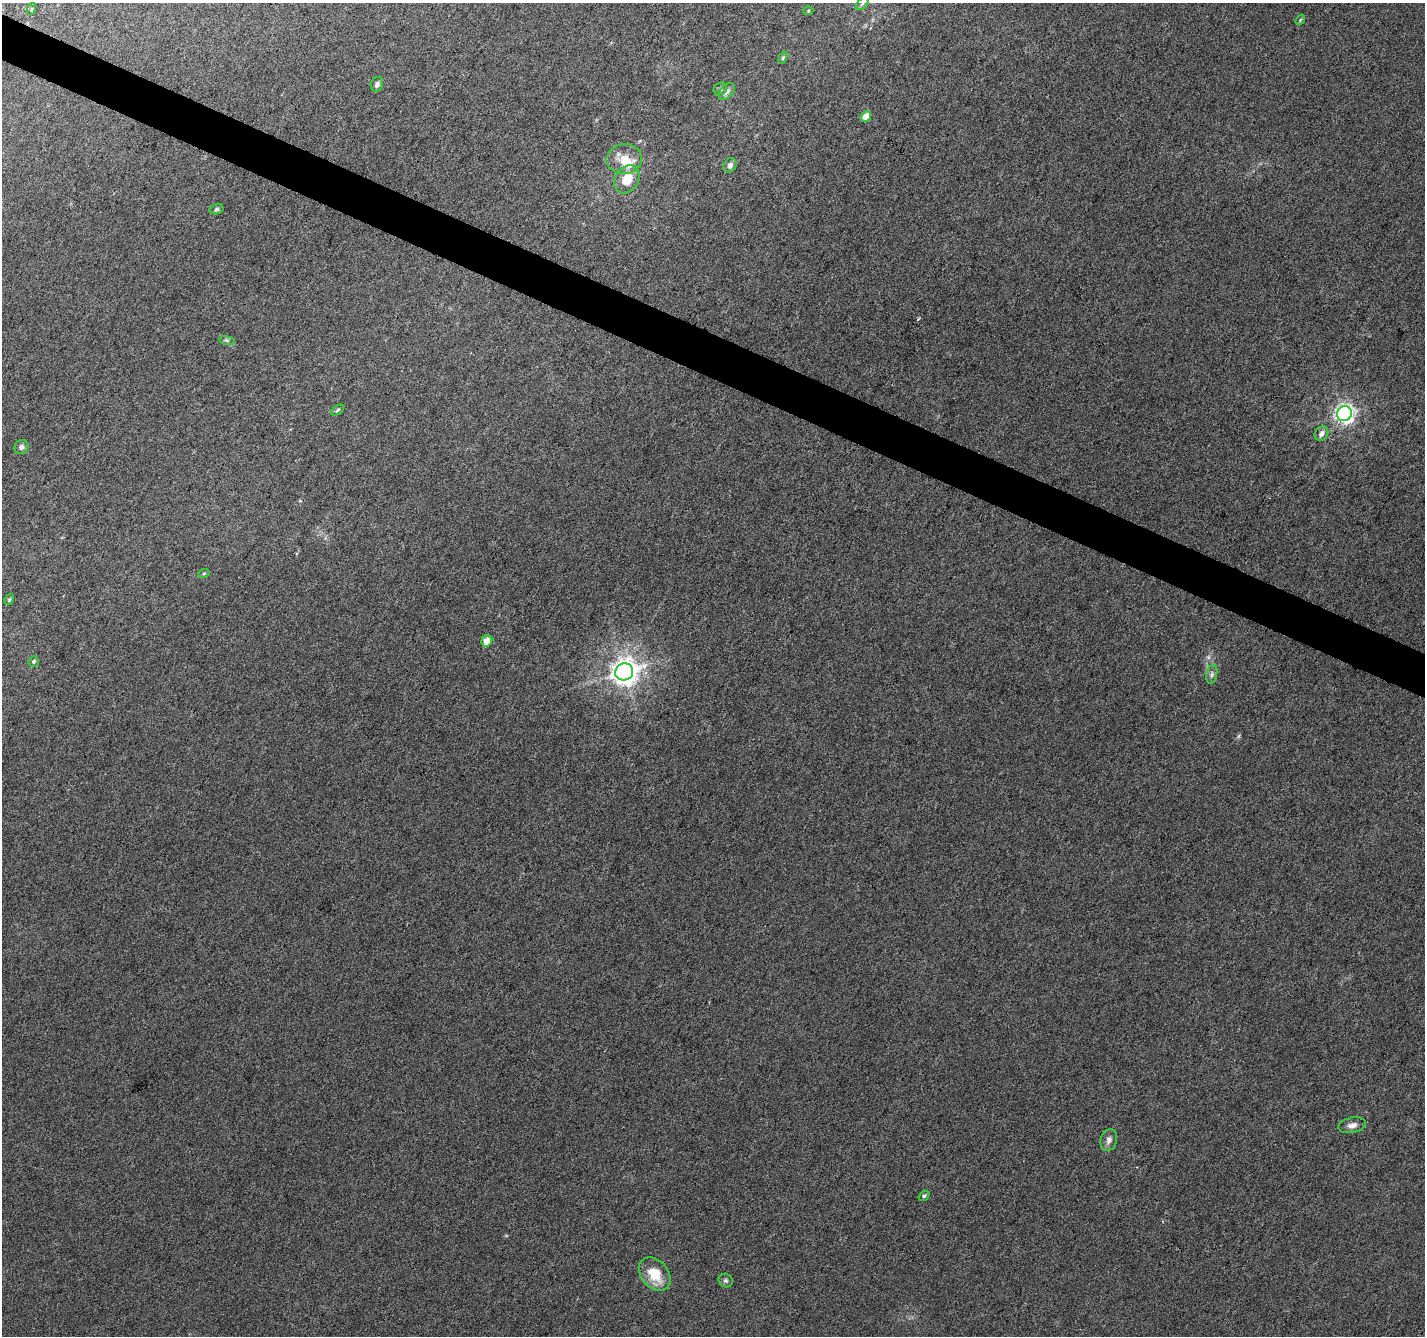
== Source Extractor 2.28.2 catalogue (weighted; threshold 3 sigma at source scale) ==
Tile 11 of 4 x 4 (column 3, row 3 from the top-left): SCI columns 2854-4276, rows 1604-2937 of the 5699 x 5809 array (HDU 1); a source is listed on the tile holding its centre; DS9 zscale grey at full resolution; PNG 1427 x 1338 px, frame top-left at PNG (2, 3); each listed source drawn as its Kron ellipse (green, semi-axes under 4 px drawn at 4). Shown black and unused: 3% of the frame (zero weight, under 3 of 6 exposures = <1% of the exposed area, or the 3 px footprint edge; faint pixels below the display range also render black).
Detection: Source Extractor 2.28.2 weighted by HDU 2 'WHT'; one run over the whole footprint, this tile lists its part. Background 0.00706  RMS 0.0025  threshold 0.0103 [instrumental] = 3 sigma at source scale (4.09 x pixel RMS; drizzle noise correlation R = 1.36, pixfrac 0.8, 0.0396/0.0396 arcsec/px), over >= 5 px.
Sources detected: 30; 1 inside a brighter object's white glare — neither listed nor drawn; the other 29 listed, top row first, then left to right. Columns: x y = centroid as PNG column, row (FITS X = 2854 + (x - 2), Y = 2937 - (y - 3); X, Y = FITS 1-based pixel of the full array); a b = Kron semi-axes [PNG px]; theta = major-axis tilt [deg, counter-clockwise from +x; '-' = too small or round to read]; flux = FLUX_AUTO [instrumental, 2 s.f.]
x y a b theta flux
862 4 7 4 45 0.47
31 9 6 4 71 0.31
808 11 5 3 - 0.22
1300 20 5 4 - 0.28
783 58 6 4 69 0.32
377 84 7 6 - 0.76
720 89 7 6 - 0.57
727 91 10 6 48 1.1
866 116 6 4 48 2.7
624 159 18 14 3 4.3
730 165 7 6 - 0.94
627 179 15 11 57 4.5
217 209 7 5 16 0.4
227 340 8 4 -9 0.41
337 410 7 4 30 0.44
1344 414 8 7 - 120
1321 434 8 6 50 1.1
21 447 7 6 - 0.77
204 573 5 3 - 0.26
9 600 6 4 56 0.29
487 641 6 5 - 2.7
34 661 6 5 - 0.35
624 672 9 8 - 270
1212 674 9 5 77 0.71
1352 1125 14 7 10 1.3
1109 1140 11 8 74 1.1
924 1196 6 4 39 0.4
655 1274 19 13 -48 6.1
726 1281 7 6 - 0.52
Isophote crosses this tile's border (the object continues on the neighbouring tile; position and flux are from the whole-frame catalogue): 1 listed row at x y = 862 4